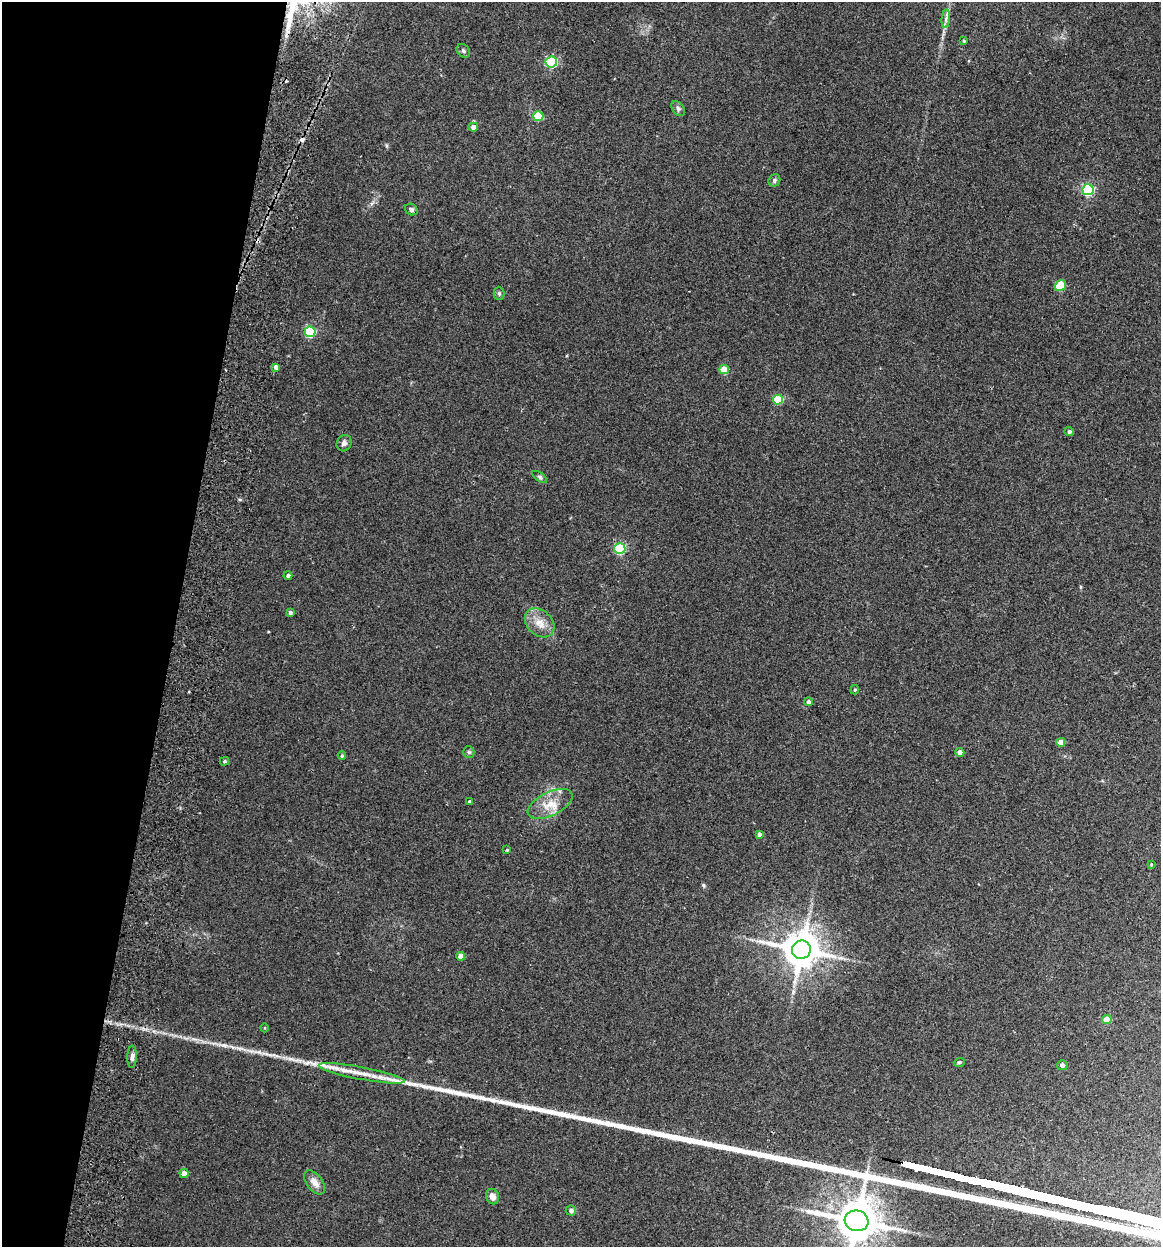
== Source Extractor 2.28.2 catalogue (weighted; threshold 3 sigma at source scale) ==
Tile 9 of 4 x 4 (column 1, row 3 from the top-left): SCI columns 180-1338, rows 1259-2503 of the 5112 x 5007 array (HDU 1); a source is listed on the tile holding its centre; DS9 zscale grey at full resolution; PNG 1163 x 1249 px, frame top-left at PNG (2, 2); each listed source drawn as its Kron ellipse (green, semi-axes under 4 px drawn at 4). Shown black and unused: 15% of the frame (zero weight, under 2 of 3 exposures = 3% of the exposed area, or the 3 px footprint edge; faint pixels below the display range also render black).
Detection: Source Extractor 2.28.2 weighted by HDU 2 'WHT'; one run over the whole footprint, this tile lists its part. Background 0.0477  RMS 0.0086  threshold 0.0386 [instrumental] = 3 sigma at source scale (4.5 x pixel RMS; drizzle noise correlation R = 1.50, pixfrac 1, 0.05/0.05 arcsec/px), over >= 5 px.
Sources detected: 50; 1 inside a brighter object's white glare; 1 cosmic-ray / hot-pixel residue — neither listed nor drawn; the other 48 listed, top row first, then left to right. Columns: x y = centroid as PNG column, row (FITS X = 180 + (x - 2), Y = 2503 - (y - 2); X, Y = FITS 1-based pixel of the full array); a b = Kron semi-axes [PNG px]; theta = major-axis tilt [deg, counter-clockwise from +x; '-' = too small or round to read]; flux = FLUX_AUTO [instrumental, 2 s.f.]
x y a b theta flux
946 19 9 3 85 2.4
964 41 4 4 - 0.95
463 51 8 6 -46 2.1
551 62 5 5 - 96
678 109 8 5 -51 2.2
538 116 5 5 - 35
473 127 5 4 - 5.1
774 180 6 5 - 1.9
1088 190 5 5 - 92
411 210 6 5 - 1.8
1060 286 6 5 - 29
499 293 6 5 - 1.5
310 332 5 5 - 65
276 367 4 4 - 2.7
724 369 4 4 - 15
778 400 5 5 - 32
1069 432 5 4 - 1.9
344 443 8 7 - 2.6
540 477 8 4 -36 1.4
620 549 5 5 - 74
288 575 4 4 - 1.8
290 612 4 4 - 1.7
540 623 16 12 -44 10
855 690 5 4 - 1
808 702 4 4 - 2.4
1061 742 4 4 - 8.8
469 752 6 5 - 1.3
960 752 4 4 - 6
342 756 4 3 - 0.85
224 761 4 4 - 1.1
469 802 3 3 - 1.7
550 804 24 11 26 14
759 834 4 4 - 2.5
507 850 3 3 - 0.74
1151 864 4 3 - 0.76
801 950 9 9 - 2200
460 956 4 4 - 5.9
1107 1020 5 4 - 13
265 1028 4 3 - 0.7
132 1057 11 5 88 3.4
959 1062 5 4 - 1.2
1062 1065 5 5 - 2.1
362 1073 44 6 -11 17
184 1173 4 4 - 5
315 1182 14 8 -53 6.1
492 1197 8 6 -66 4.5
571 1211 5 5 - 2.1
857 1221 12 10 -8 3200
Isophote crosses this tile's border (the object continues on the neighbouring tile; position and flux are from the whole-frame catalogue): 1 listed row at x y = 857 1221